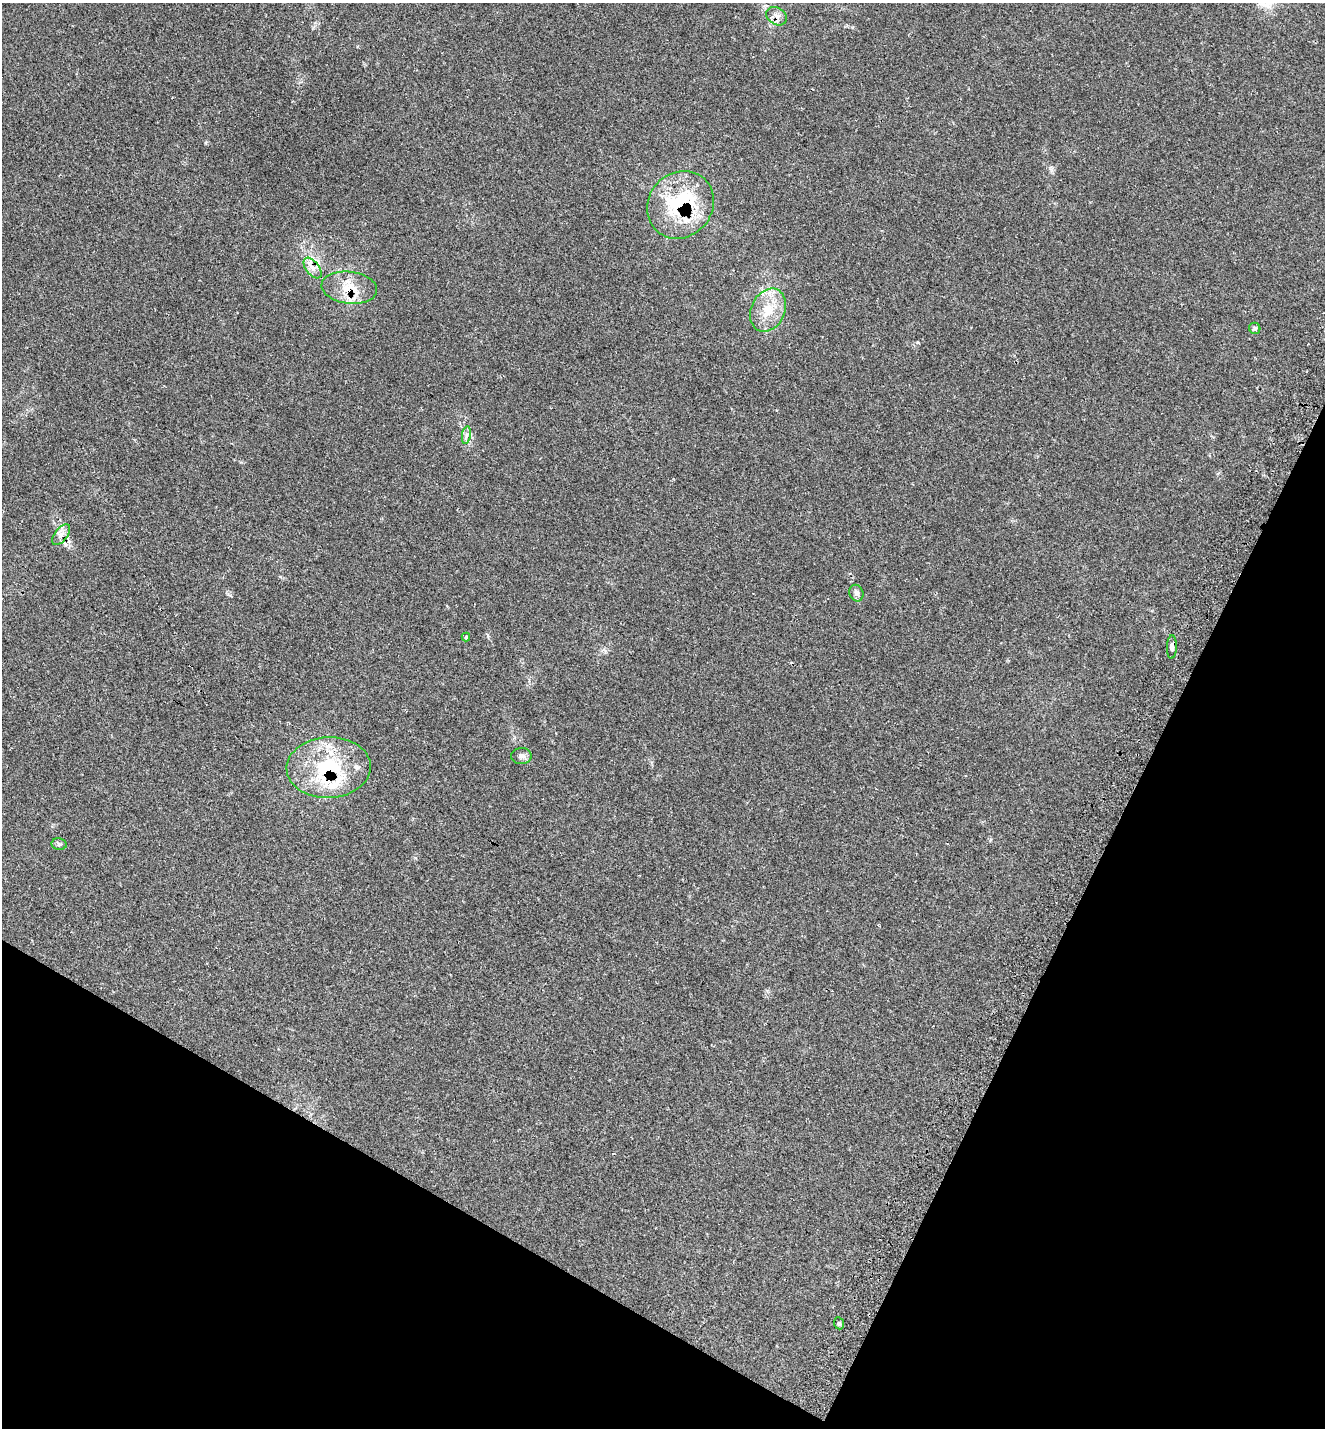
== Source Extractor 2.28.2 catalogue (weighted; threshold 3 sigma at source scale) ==
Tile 15 of 4 x 4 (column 3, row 4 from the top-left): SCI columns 3039-4361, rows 49-1474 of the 5847 x 5836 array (HDU 1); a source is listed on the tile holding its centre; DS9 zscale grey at full resolution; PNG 1327 x 1430 px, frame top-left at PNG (2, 3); each listed source drawn as its Kron ellipse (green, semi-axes under 4 px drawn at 4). Shown black and unused: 25% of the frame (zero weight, under 2 of 3 exposures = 3% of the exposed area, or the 3 px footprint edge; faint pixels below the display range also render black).
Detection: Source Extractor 2.28.2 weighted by HDU 2 'WHT'; one run over the whole footprint, this tile lists its part. Background 0.0577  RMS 0.0057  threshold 0.0259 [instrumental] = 3 sigma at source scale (4.5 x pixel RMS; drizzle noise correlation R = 1.50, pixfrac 1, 0.05/0.05 arcsec/px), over >= 5 px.
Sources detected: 21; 1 cosmic-ray / hot-pixel residue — neither listed nor drawn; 5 inside a brighter listed object's ellipse — not listed separately; the other 15 listed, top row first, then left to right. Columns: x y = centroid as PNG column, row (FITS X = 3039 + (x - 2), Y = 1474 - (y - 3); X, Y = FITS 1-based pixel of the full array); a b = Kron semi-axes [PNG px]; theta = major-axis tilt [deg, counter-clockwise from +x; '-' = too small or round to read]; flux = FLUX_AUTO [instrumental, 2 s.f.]
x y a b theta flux
777 16 11 8 -32 3.5
680 205 35 31 48 41
313 268 12 6 -52 3.8
349 288 28 16 -7 14
768 310 22 17 64 15
1255 328 6 5 - 1.5
466 435 9 4 81 1.8
61 535 12 6 53 3.1
856 593 8 7 - 2.4
466 637 4 3 - 0.96
1172 647 12 5 88 2
521 756 10 8 1 2.2
329 767 42 30 2 47
59 844 7 5 -12 1.3
839 1323 6 5 - 1.1
Overlapping masked pixels (flux is a lower limit): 5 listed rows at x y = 777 16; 680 205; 313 268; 349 288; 329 767
Unlisted compact peaks at least as high as the median listed source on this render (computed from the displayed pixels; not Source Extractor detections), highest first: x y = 917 342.